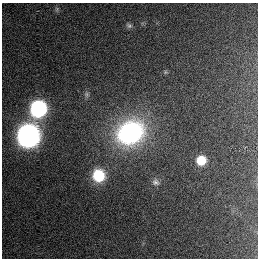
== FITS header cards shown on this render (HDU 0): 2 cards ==
NAXIS1  =                  256
NAXIS2  =                  256

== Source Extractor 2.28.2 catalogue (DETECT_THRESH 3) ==
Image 256 x 256 px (HDU 0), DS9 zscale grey, 1 PNG px = 1 image px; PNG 260 x 260 px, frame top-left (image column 1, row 256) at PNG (2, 3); no overlay
Background 1130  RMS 6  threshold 18.1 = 3 sigma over >= 5 px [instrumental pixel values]
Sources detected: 8; all 8 listed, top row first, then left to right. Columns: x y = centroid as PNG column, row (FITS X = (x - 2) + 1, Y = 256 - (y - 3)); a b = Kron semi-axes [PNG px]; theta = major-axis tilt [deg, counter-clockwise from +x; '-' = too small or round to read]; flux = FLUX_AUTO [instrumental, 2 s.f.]
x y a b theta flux
129 26 9 6 -28 1200
87 94 8 7 - 1100
38 108 10 9 - 93000
130 133 25 20 29 76000
28 135 11 10 - 350000
201 160 7 7 - 11000
98 175 12 12 - 14000
155 182 10 8 -24 1700